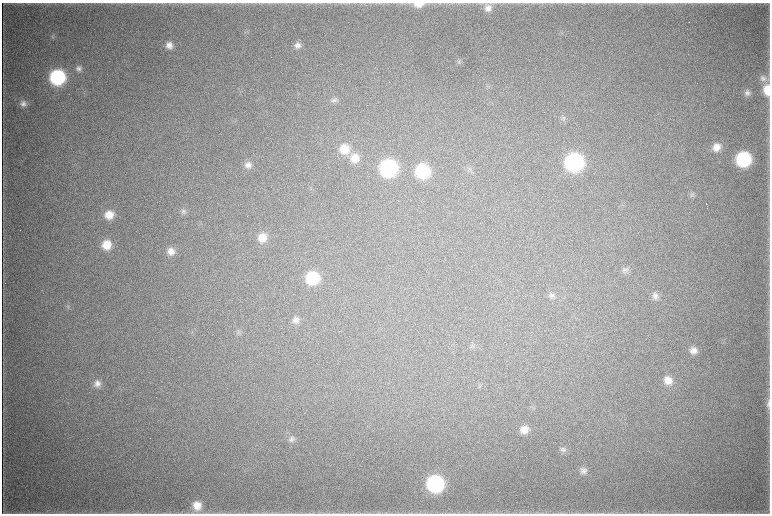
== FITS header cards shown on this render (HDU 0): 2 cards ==
NAXIS1  =                 1536 / length of data axis 1
NAXIS2  =                 1023 / length of data axis 2

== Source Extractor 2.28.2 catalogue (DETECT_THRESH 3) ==
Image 1536 x 1023 px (HDU 0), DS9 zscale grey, zoomed out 1/2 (1 PNG px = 2 x 2 image px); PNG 772 x 516 px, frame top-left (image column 1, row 1022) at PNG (2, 3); no overlay
Background 4570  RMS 39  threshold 116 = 3 sigma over >= 5 px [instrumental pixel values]
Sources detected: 51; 4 cannot appear on this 1/2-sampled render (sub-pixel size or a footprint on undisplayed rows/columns) and are not listed; the other 47 listed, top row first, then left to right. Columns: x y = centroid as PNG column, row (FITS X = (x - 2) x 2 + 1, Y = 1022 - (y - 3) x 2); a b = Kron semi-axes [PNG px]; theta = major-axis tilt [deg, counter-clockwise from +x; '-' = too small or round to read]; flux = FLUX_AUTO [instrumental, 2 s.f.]
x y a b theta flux
418 4 13 6 0 8.4e+04
488 8 9 9 - 5.8e+04
689 22 2 1 - 7.1e+03
169 45 9 8 - 6.3e+04
297 45 9 8 - 4.7e+04
459 62 6 3 65 1.2e+04
79 68 8 8 - 3.3e+04
57 77 10 10 - 1.0e+06
763 78 10 8 -55 4.1e+04
767 90 11 7 -89 1.5e+05
747 93 8 8 - 3.6e+04
334 100 9 6 30 2.7e+04
23 103 9 8 - 4.4e+04
564 118 7 4 -41 1.7e+04
716 147 10 9 - 8.8e+04
344 149 12 11 - 1.7e+05
355 158 12 11 - 1.1e+05
743 159 10 10 - 8.8e+05
574 162 11 11 - 1.7e+06
248 165 9 9 - 5.3e+04
389 168 11 11 - 1.4e+06
422 171 10 10 - 6.0e+05
692 195 8 5 24 2.1e+04
706 204 2 2 - 3.5e+03
183 211 8 7 - 2.8e+04
109 215 9 9 - 1.1e+05
262 237 10 10 - 1.1e+05
107 245 10 9 - 1.5e+05
171 251 9 9 - 7.3e+04
625 270 9 7 15 3.0e+04
312 278 10 10 - 4.5e+05
551 295 9 8 - 3.3e+04
655 296 9 8 - 4.3e+04
68 306 6 2 -71 9.9e+03
296 320 9 8 - 4.4e+04
239 331 5 3 - 1.3e+04
473 346 6 3 -43 1.2e+04
693 350 9 9 - 6.6e+04
668 380 10 9 - 8.3e+04
97 383 9 9 - 5.4e+04
768 404 14 4 90 3.2e+04
524 430 9 9 - 8.0e+04
291 439 9 8 - 3.9e+04
563 450 8 7 - 2.9e+04
583 471 9 8 - 4.1e+04
435 484 11 11 - 1.4e+06
197 505 11 11 - 1.3e+05
At the frame edge (FLAGS 8, measured only in part): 3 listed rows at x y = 418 4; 767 90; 768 404
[4 sub-pixel or undisplayed-footprint detections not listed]